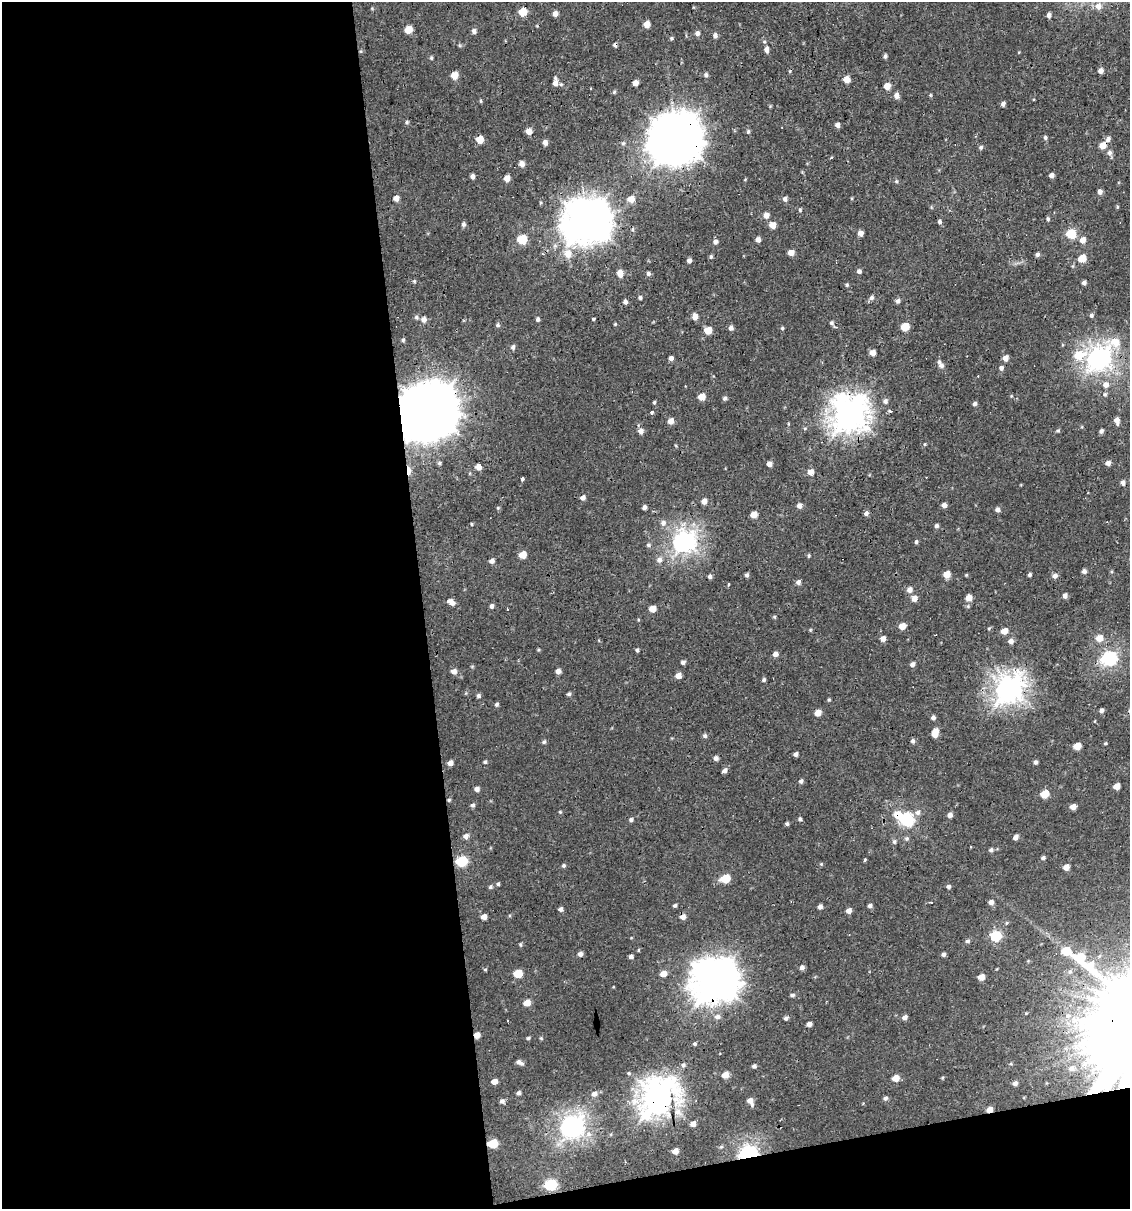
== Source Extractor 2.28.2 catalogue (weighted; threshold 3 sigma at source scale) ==
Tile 13 of 4 x 4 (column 1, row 4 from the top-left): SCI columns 22-1149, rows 1-1207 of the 4599 x 4829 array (HDU 1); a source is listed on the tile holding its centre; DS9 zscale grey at full resolution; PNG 1132 x 1211 px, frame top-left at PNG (2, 2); no overlay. Shown black and unused: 40% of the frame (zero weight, under 2 of 3 exposures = <1% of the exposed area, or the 3 px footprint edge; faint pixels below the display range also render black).
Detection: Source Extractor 2.28.2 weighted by HDU 2 'WHT'; one run over the whole footprint, this tile lists its part. Background -2.67e-04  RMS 0.0035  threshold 0.0156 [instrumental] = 3 sigma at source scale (4.5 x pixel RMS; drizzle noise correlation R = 1.50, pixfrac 1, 0.0396/0.0396 arcsec/px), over >= 5 px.
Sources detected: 294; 2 inside a brighter object's white glare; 6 cosmic-ray / hot-pixel residue — not listed; the other 286 listed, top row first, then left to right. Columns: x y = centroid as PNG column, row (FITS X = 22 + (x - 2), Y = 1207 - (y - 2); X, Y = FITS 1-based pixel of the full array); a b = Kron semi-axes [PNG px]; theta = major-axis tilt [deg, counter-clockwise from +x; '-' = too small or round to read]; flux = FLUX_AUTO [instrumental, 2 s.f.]
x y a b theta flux
1098 6 9 8 - 2.7
522 12 5 5 - 8.9
555 14 5 5 - 1.8
1049 15 5 4 - 1.1
647 24 5 5 - 3.3
408 30 5 5 - 5.9
474 31 6 5 - 1.3
697 33 6 5 - 1.2
715 36 7 5 90 1.1
672 38 5 5 - 0.48
766 49 7 6 - 1.6
885 56 5 4 - 0.71
431 58 5 4 - 0.47
1101 71 5 5 - 1.7
454 75 5 5 - 5.4
706 75 6 5 - 0.74
847 79 5 5 - 3.6
555 82 9 5 -84 2.4
635 83 5 4 - 2.1
887 86 5 5 - 3.9
614 92 5 5 - 0.47
897 95 6 5 - 2
930 95 6 4 -90 0.37
481 101 5 4 - 0.44
1003 104 5 4 - 1.2
406 122 6 5 - 0.57
837 125 5 4 - 1.6
529 131 5 5 - 3.1
748 132 6 5 - 0.58
1045 137 6 5 - 0.68
480 139 6 5 - 5.1
676 139 18 16 32 1200
1108 139 8 6 65 1.1
545 143 6 5 - 1.5
1103 145 7 6 - 4
981 147 6 5 - 0.75
1110 153 7 6 - 1.3
831 157 4 3 - 0.36
521 164 6 5 - 2
1051 175 5 5 - 1.4
472 176 5 4 - 1.2
507 178 5 5 - 3.1
745 179 5 3 - 0.26
896 181 5 5 - 0.49
1100 192 6 5 - 1.4
396 198 6 5 - 1.8
631 199 6 6 - 3.8
785 199 6 5 - 1.2
1117 207 5 4 - 0.38
800 210 5 4 - 0.46
766 215 6 6 - 2.1
1048 219 5 4 - 0.57
587 221 16 15 - 790
939 222 5 4 - 0.82
463 224 6 5 - 0.91
772 225 5 5 - 3.8
861 233 5 5 - 2.1
1071 234 6 5 - 16
522 239 6 6 - 14
758 240 5 5 - 1.7
1083 240 6 6 - 2.8
715 242 6 5 - 1.1
791 252 5 5 - 3.4
568 254 9 8 - 4
1037 254 5 4 - 0.94
711 257 6 5 - 0.56
1082 258 6 5 - 7.2
689 260 5 4 - 1.2
859 271 5 5 - 0.88
620 273 9 6 -74 2.4
648 273 5 5 - 0.83
414 281 5 4 - 0.4
1084 283 5 4 - 0.99
847 285 5 5 - 0.48
640 297 5 4 - 0.7
872 298 7 6 - 1
898 301 6 5 - 1.1
625 302 5 4 - 1
1091 315 6 5 - 0.82
416 317 6 5 - 0.62
695 317 7 5 82 2.1
424 319 6 6 - 1.5
538 319 5 4 - 0.75
594 319 3 3 - 0.65
831 323 7 6 - 0.87
615 324 4 4 - 0.36
498 325 6 5 - 0.61
905 327 6 5 - 9
731 328 5 5 - 1.3
782 328 4 4 - 0.46
708 330 5 5 - 6.1
403 340 5 4 - 0.45
1115 342 24 11 0 7.1
513 347 6 5 - 0.89
873 353 5 5 - 2.9
1079 355 13 8 27 9.6
671 358 5 5 - 1.2
1005 358 5 5 - 2.7
1099 358 9 8 - 230
941 365 11 5 -61 1.8
1001 368 6 5 - 0.93
1106 385 8 7 - 2
1105 394 6 5 - 0.65
702 397 5 5 - 5.3
725 398 5 5 - 0.86
885 401 7 6 - 1.1
654 402 4 4 - 0.45
975 404 5 4 - 1.1
430 411 18 15 -66 1600
890 411 6 2 -20 0.4
652 412 4 3 - 2.4
850 415 14 10 35 420
671 421 6 5 - 2.3
1117 421 8 5 -72 2.1
805 428 5 3 - 0.38
1058 430 6 4 66 0.5
641 431 6 6 - 1.7
1101 431 5 4 - 0.9
925 444 5 3 - 0.34
676 446 5 3 - 0.3
439 463 5 4 - 0.51
1108 463 6 5 - 1.5
769 464 5 5 - 1.9
478 467 5 5 - 2.7
408 470 10 4 -87 3.2
811 472 6 6 - 2.7
522 478 3 3 - 2.7
1123 483 5 5 - 1.2
583 497 6 5 - 1.3
704 501 6 5 - 2.1
944 505 5 5 - 1.5
799 506 6 5 - 1.5
644 507 4 4 - 1
498 508 5 5 - 0.41
997 510 6 5 - 1.2
866 514 7 4 33 0.85
754 515 5 5 - 4.1
663 522 8 7 - 1.4
471 524 5 3 - 0.33
937 526 5 4 - 0.82
685 542 9 8 - 180
916 542 6 4 74 0.53
649 545 6 6 - 0.77
523 555 5 5 - 5.6
809 556 5 4 - 0.43
659 560 8 7 - 1.6
492 561 6 5 - 1.3
1084 571 5 5 - 1.2
946 574 5 5 - 5
747 575 5 4 - 0.79
966 575 5 4 - 0.31
1030 575 4 3 - 0.78
710 576 5 5 - 0.88
1055 576 6 5 - 1.6
798 582 6 6 - 1.1
728 584 4 3 - 0.34
910 590 7 6 - 2
1065 596 5 5 - 1.4
914 598 6 6 - 2.4
969 598 6 5 - 3.5
451 602 10 6 -34 2
492 606 5 5 - 0.89
652 609 5 5 - 4
774 617 5 4 - 0.41
902 626 6 5 - 3.7
989 628 5 4 - 0.4
810 630 5 4 - 0.35
1004 631 6 5 - 3.2
1099 638 7 6 - 3.9
883 639 5 5 - 2.4
1011 641 6 6 - 1.7
637 650 5 4 - 0.57
775 654 6 5 - 1.4
1109 659 7 6 - 81
683 662 5 5 - 0.78
912 664 5 5 - 1.3
454 671 6 6 - 1.8
558 671 5 5 - 1.6
678 676 5 5 - 2.4
764 680 5 4 - 0.65
1009 689 11 9 50 290
569 694 5 5 - 0.64
478 696 5 5 - 0.75
829 700 5 4 - 0.44
497 704 5 4 - 0.65
1101 710 4 4 - 1
818 713 6 5 - 3.4
933 717 5 5 - 0.96
935 733 8 5 80 4.8
705 736 6 5 - 0.8
913 741 5 5 - 0.82
544 742 6 5 - 0.61
1105 743 4 3 - 0.4
1077 746 5 5 - 5.4
795 754 4 4 - 1
716 758 5 5 - 1.1
485 762 5 4 - 0.53
1035 762 4 4 - 0.87
450 763 5 5 - 1.8
725 770 6 5 - 1.2
801 781 5 4 - 0.84
1117 786 5 5 - 3.6
477 789 5 5 - 1.3
1045 794 6 5 - 8.3
449 800 5 4 - 0.46
473 805 5 5 - 0.74
1073 807 5 4 - 2.4
560 812 4 4 - 0.36
918 812 8 7 - 1.5
897 814 8 7 - 4.3
950 815 5 5 - 1.5
800 819 5 5 - 0.55
631 820 5 4 - 0.71
906 820 7 6 - 53
787 824 4 4 - 0.59
466 836 7 6 - 1.5
1016 837 5 4 - 1.5
907 839 7 5 88 0.73
894 842 7 5 61 0.76
991 850 5 5 - 0.78
1043 858 5 5 - 0.74
865 860 4 3 - 0.49
462 861 7 6 - 25
821 864 4 4 - 0.38
564 866 5 5 - 0.6
1066 867 5 4 - 3
725 878 6 5 - 11
498 884 5 4 - 0.51
490 887 6 5 - 0.6
948 887 5 4 - 0.85
931 902 3 2 - 0.53
991 902 5 5 - 1.6
675 905 4 4 - 0.6
870 906 5 5 - 0.81
820 907 5 4 - 1.3
561 909 5 5 - 0.95
849 911 6 5 - 1.7
484 917 5 5 - 2
683 917 6 5 - 2
996 936 6 6 - 27
967 941 6 5 - 0.69
520 944 6 4 -83 0.45
580 954 5 5 - 1.3
944 954 5 4 - 0.9
631 956 4 4 - 0.99
802 967 6 5 - 1.2
485 970 5 3 - 0.35
1070 971 8 5 62 0.94
663 973 6 6 - 3.1
518 974 6 5 - 8.7
981 977 5 5 - 3
715 980 16 15 - 750
792 995 6 4 0 0.7
527 1003 6 6 - 3.3
1068 1015 7 7 - 1.5
717 1017 8 6 -3 1.4
905 1017 5 5 - 1.4
786 1018 6 5 - 0.76
809 1024 5 4 - 1.4
477 1035 5 5 - 2.5
528 1038 6 4 18 0.52
541 1038 5 4 - 0.41
695 1044 5 4 - 0.52
519 1062 9 5 -36 1.3
683 1065 6 6 - 0.68
754 1066 5 4 - 0.71
1072 1068 5 5 - 1.1
725 1075 5 5 - 3.9
896 1078 6 5 - 4.1
942 1078 5 4 - 0.37
494 1081 5 4 - 2.5
1015 1083 6 5 - 1.1
519 1093 5 5 - 0.76
594 1094 7 6 - 1.5
659 1097 14 11 44 490
885 1098 6 5 - 0.84
502 1101 6 6 - 0.94
750 1101 8 5 -62 2
989 1109 6 4 23 3.3
693 1124 6 5 - 2
573 1127 9 8 - 190
492 1143 6 6 - 12
721 1147 6 4 18 0.49
675 1151 6 5 - 2.6
748 1153 8 6 18 110
551 1185 7 6 - 37
Overlapping masked pixels (flux is a lower limit): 15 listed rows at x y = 676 139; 1103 145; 430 411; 850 415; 408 470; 1009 689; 449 800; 897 814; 683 917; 715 980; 477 1035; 659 1097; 989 1109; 492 1143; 748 1153